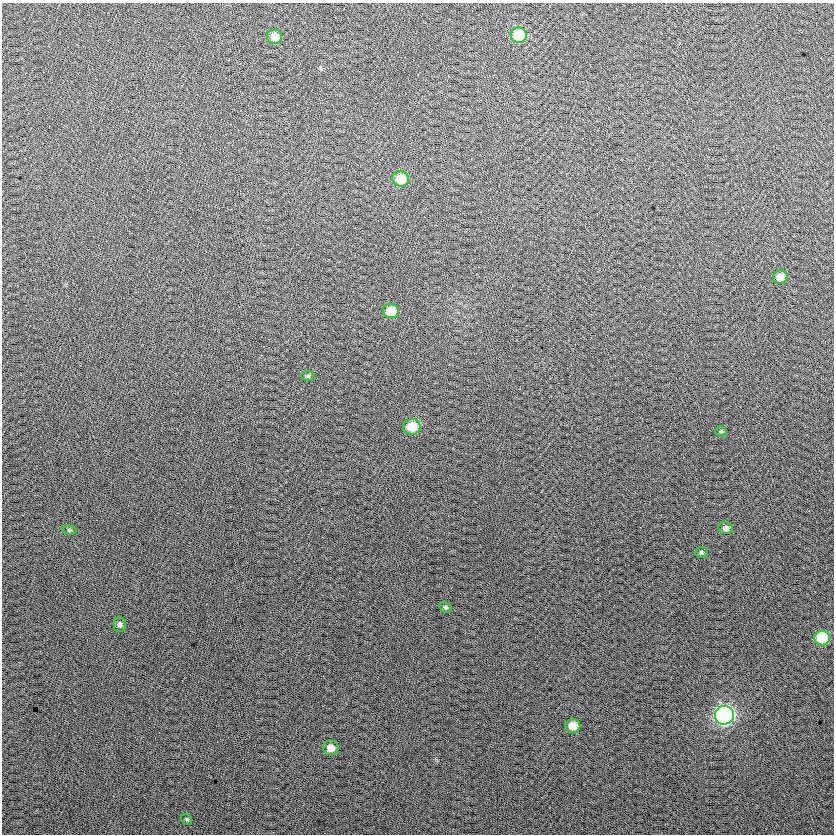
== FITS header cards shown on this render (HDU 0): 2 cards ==
NAXIS1  =                  832
NAXIS2  =                  832

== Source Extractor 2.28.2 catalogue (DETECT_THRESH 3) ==
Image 832 x 832 px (HDU 0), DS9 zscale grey, 1 PNG px = 1 image px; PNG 836 x 836 px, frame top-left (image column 1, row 832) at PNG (2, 3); each listed source drawn as its Kron ellipse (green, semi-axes under 4 px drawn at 4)
Background 25.6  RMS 14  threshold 42.2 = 3 sigma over >= 5 px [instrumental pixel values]
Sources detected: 18; all 18 listed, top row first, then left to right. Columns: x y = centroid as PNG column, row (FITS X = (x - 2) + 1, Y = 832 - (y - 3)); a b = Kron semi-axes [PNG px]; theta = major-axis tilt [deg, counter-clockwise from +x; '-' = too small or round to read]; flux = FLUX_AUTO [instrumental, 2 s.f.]
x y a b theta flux
519 35 8 7 - 45000
274 37 7 7 - 9600
401 179 8 7 - 20000
780 277 7 7 - 9600
391 311 8 7 - 15000
308 376 6 5 - 1500
412 427 8 8 - 19000
721 431 5 5 - 1200
726 528 7 6 - 3600
69 530 7 4 -11 1300
701 552 6 5 - 1400
445 607 6 5 - 1500
120 625 7 6 - 2800
822 638 8 7 - 39000
724 715 9 9 - 200000
573 726 7 7 - 14000
331 748 8 7 - 8700
187 819 6 5 - 1400